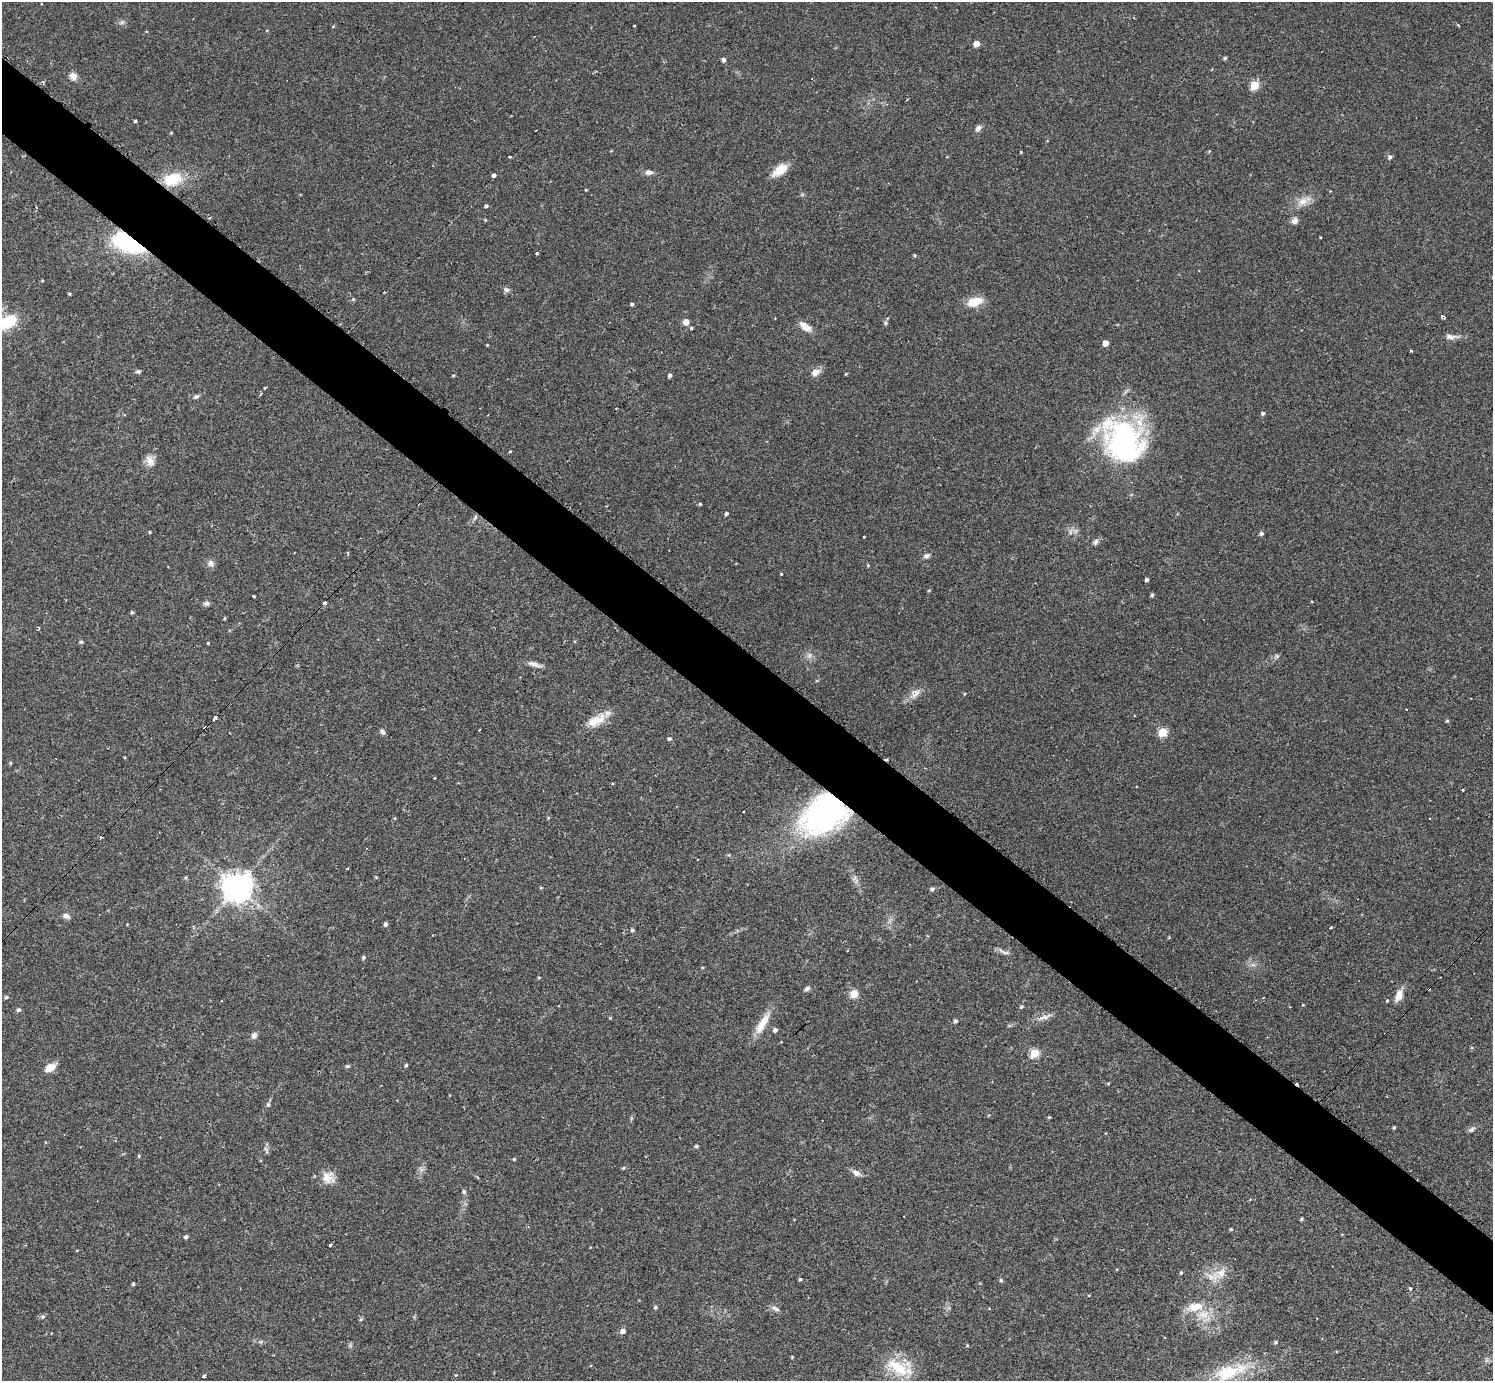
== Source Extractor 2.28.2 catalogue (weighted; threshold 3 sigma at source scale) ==
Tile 11 of 4 x 4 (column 3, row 3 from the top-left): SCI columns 2984-4474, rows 1675-3053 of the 5978 x 5982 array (HDU 1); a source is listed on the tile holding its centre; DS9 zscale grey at full resolution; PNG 1495 x 1383 px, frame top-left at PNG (2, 2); no overlay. Shown black and unused: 5% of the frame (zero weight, under 2 of 3 exposures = <1% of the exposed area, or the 3 px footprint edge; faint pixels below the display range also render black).
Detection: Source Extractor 2.28.2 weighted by HDU 2 'WHT'; one run over the whole footprint, this tile lists its part. Background 0.061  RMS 0.0054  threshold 0.0243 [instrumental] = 3 sigma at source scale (4.5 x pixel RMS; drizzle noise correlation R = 1.50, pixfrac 1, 0.05/0.05 arcsec/px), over >= 5 px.
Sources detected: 180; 11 cosmic-ray / hot-pixel residue — not listed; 2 inside a brighter listed object's ellipse — not listed separately; the other 167 listed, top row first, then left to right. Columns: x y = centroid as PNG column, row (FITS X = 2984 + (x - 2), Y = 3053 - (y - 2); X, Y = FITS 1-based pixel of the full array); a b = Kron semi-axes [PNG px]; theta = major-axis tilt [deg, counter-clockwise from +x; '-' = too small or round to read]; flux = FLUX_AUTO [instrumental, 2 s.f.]
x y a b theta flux
122 22 7 5 45 1.1
1458 25 5 3 - 0.54
333 26 5 3 - 0.43
634 26 3 3 - 1
976 44 5 4 - 6.5
1225 58 4 4 - 0.99
723 60 5 4 - 1.6
73 76 10 9 - 3.1
1254 85 5 5 - 24
135 121 3 3 - 0.64
978 128 8 6 48 2
171 133 4 3 - 0.46
1209 151 4 4 - 0.52
1021 152 3 2 - 0.46
510 157 3 3 - 1.1
1390 157 5 5 - 1.4
780 170 18 10 35 9.5
649 172 9 6 -1 2.3
493 175 4 4 - 4.4
173 179 24 14 12 18
586 190 3 3 - 0.48
1303 202 16 11 32 5.7
486 206 4 4 - 0.94
36 207 3 2 - 0.75
485 220 4 4 - 0.45
1295 221 9 8 - 2.3
1320 237 3 2 - 0.37
129 242 24 13 -21 93
537 253 3 3 - 4
914 255 4 4 - 0.68
506 290 7 6 - 1.5
69 294 3 3 - 0.72
353 299 5 4 - 0.71
974 302 20 11 18 8.9
632 304 4 4 - 1
1443 317 4 3 - 4.9
8 322 16 10 33 23
686 322 5 4 - 6
886 323 6 5 - 0.91
805 326 14 7 -35 5.6
691 328 3 3 - 1.8
1451 337 19 6 -1 3.1
1105 343 5 4 - 4.5
487 345 3 3 - 0.39
1411 350 3 3 - 2.1
138 371 6 5 - 1.1
815 372 11 8 31 3.9
846 374 4 4 - 0.49
670 375 4 3 - 1.5
453 376 5 3 - 0.47
265 388 4 3 - 0.57
261 394 4 3 - 0.71
196 397 7 5 23 1.3
1263 413 5 4 - 1.2
1124 441 46 40 -66 120
510 451 4 4 - 0.5
150 461 14 9 -62 4.4
700 504 4 4 - 0.63
726 513 4 4 - 1.1
475 517 9 4 63 1.2
149 532 4 3 - 0.57
1070 532 7 4 -73 1.1
1261 533 5 4 - 1.4
863 537 3 3 - 2
1095 542 9 6 46 1.7
926 556 9 6 28 1.7
211 563 9 8 - 2.3
781 574 3 3 - 1.2
1146 580 4 3 - 1.3
929 590 4 3 - 0.51
1152 595 4 3 - 1
252 596 3 3 - 3
206 603 8 7 - 1.4
324 603 3 3 - 3.6
132 613 4 4 - 0.84
224 618 4 3 - 0.57
39 628 5 3 - 0.61
81 642 5 4 - 1.1
208 643 3 3 - 1.7
809 655 8 6 55 1.8
1277 656 6 6 - 1
534 664 17 6 -18 3.1
915 693 14 9 44 4.3
964 694 4 3 - 0.4
215 718 5 3 - 3.6
596 720 27 13 29 10
1447 721 4 4 - 0.67
479 730 3 3 - 1.1
382 732 8 5 -55 1.5
1162 732 5 5 - 25
669 739 4 4 - 1
124 757 3 2 - 0.52
10 763 4 4 - 0.59
434 778 2 2 - 0.56
1462 790 3 3 - 2
824 814 44 32 33 130
548 818 5 4 - 0.52
376 877 4 3 - 0.56
186 878 5 4 - 0.73
237 887 9 9 - 800
541 888 5 3 - 0.47
932 889 6 5 - 1.1
66 916 10 7 -28 2.3
385 924 5 4 - 1.4
1331 927 3 3 - 2.4
632 930 4 4 - 1.3
1169 937 5 3 - 0.43
1005 952 15 5 -14 2.1
363 957 5 4 - 0.93
539 977 4 3 - 0.53
807 988 8 6 25 1.5
854 994 9 8 - 5.2
1399 995 16 8 68 4.9
6 997 5 4 - 1.1
221 1001 3 3 - 1.1
1387 1001 3 3 - 2
1303 1005 4 3 - 0.38
1021 1007 5 4 - 0.83
18 1010 5 5 - 1.3
1044 1017 19 5 15 3.3
610 1018 4 4 - 0.46
955 1021 4 4 - 1.2
762 1023 34 10 59 9.5
775 1030 4 4 - 1.9
254 1035 8 6 60 2.2
1034 1053 5 5 - 23
406 1065 4 4 - 0.91
347 1066 6 4 0 0.85
50 1068 10 7 29 7.2
1108 1084 5 3 - 0.5
268 1105 7 5 89 1.1
1049 1117 4 4 - 0.55
1394 1127 3 3 - 0.74
1471 1129 9 6 39 1.4
696 1146 5 5 - 0.7
266 1149 8 4 -45 1.2
139 1156 4 4 - 0.69
514 1159 4 3 - 0.53
623 1168 4 4 - 0.65
422 1170 9 5 44 1.6
856 1173 11 7 -29 2.7
328 1178 18 15 -28 6.9
464 1192 5 5 - 1.2
1301 1219 4 3 - 0.72
1231 1229 5 4 - 0.66
1342 1234 4 3 - 0.41
186 1237 4 4 - 1.4
330 1245 3 3 - 6.8
1181 1273 5 4 - 0.74
1213 1276 23 14 4 9
800 1279 4 3 - 0.83
1001 1280 6 4 -68 0.85
133 1284 4 3 - 0.93
1411 1288 3 3 - 1.8
655 1307 5 4 - 0.97
1195 1307 24 12 9 9.3
775 1309 13 5 -25 1.9
43 1317 6 5 - 1.2
361 1319 5 5 - 0.74
623 1331 5 5 - 2.8
1275 1342 4 4 - 0.85
967 1345 4 3 - 0.52
792 1357 4 3 - 0.46
899 1368 38 18 -23 21
1227 1373 39 21 20 27
456 1375 4 3 - 0.42
203 1376 3 3 - 4
Overlapping masked pixels (flux is a lower limit): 4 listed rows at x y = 129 242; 1443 317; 915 693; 824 814
Isophote crosses this tile's border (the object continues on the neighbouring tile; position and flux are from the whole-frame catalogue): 1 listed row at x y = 8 322